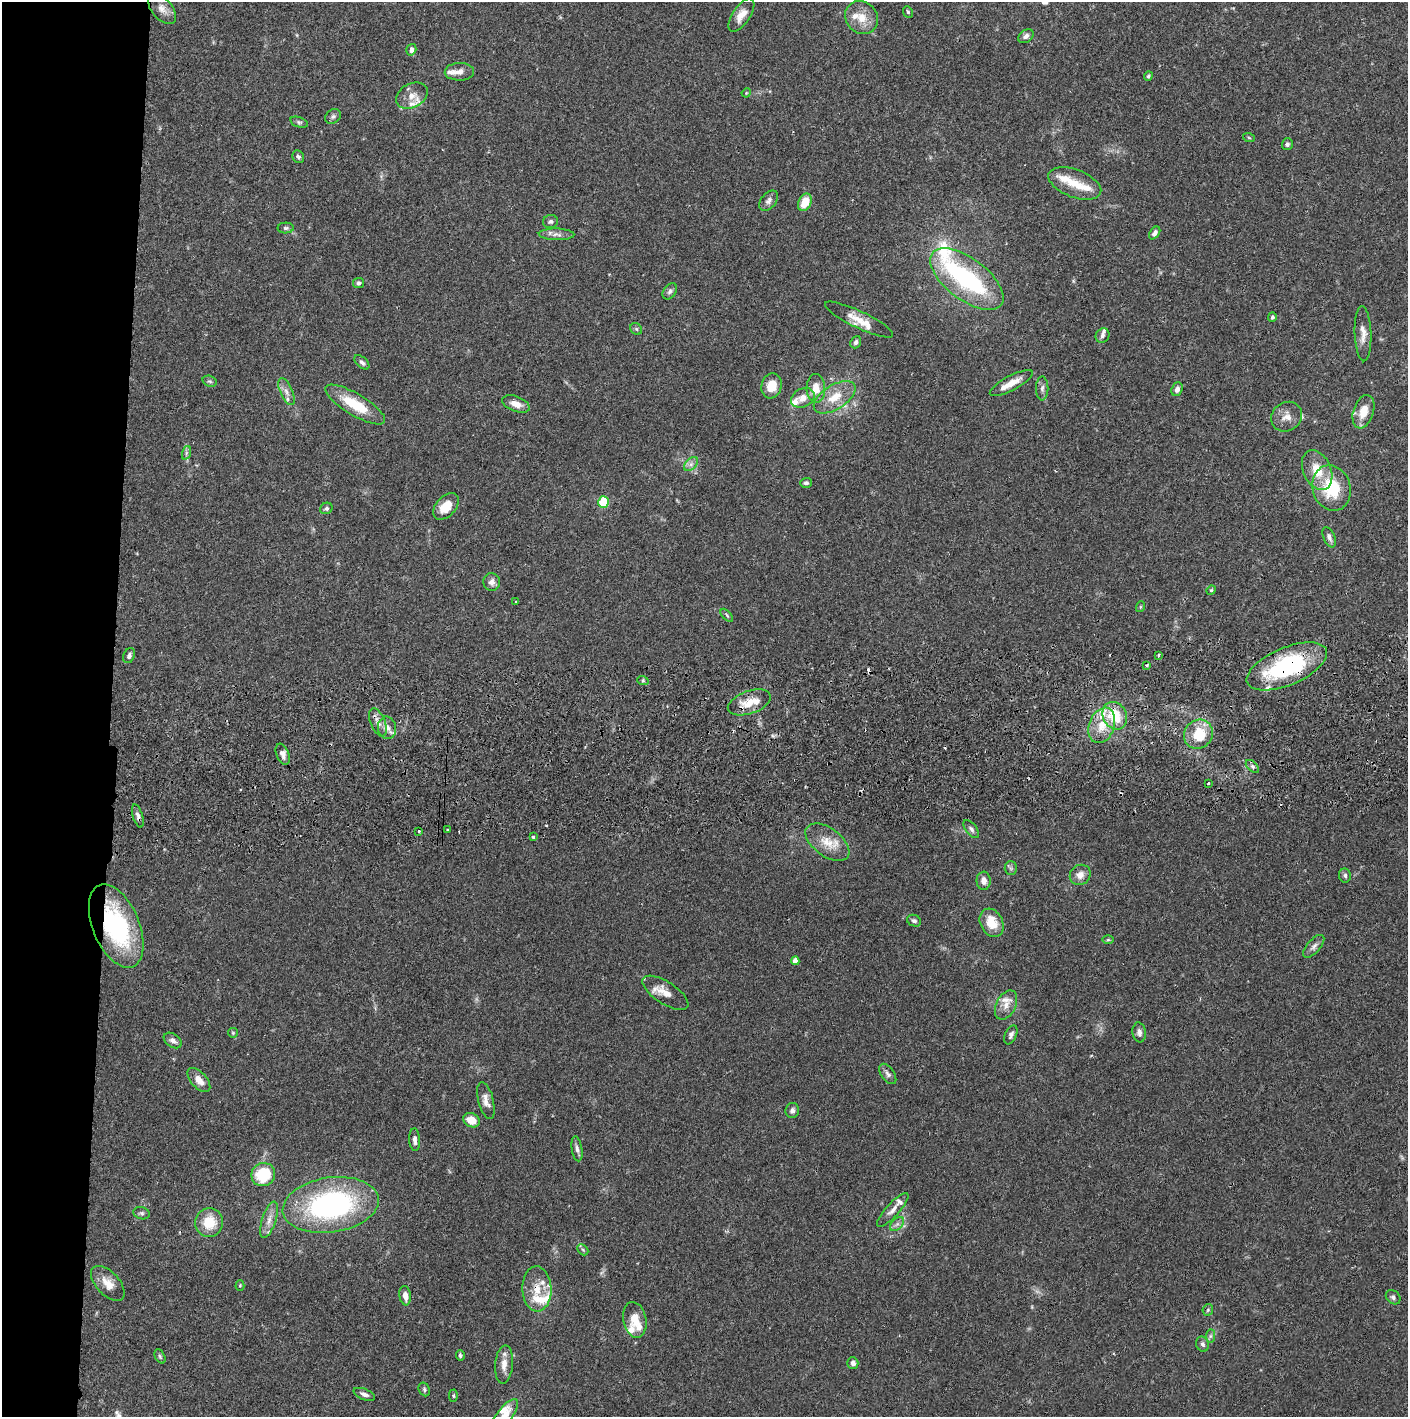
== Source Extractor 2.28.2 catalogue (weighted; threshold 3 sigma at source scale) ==
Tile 4 of 3 x 3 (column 1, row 2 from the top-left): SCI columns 4-1409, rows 1472-2886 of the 4228 x 4359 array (HDU 1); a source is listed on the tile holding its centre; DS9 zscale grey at full resolution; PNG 1410 x 1419 px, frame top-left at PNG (2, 2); each listed source drawn as its Kron ellipse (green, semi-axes under 4 px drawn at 4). Shown black and unused: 8% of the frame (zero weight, under 2 of 3 exposures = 3% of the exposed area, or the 3 px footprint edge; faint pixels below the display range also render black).
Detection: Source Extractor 2.28.2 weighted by HDU 2 'WHT'; one run over the whole footprint, this tile lists its part. Background 0.0678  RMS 0.0048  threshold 0.0218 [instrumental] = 3 sigma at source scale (4.5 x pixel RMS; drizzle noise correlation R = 1.50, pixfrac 1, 0.05/0.05 arcsec/px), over >= 5 px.
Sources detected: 157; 1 inside a brighter object's white glare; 6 cosmic-ray / hot-pixel residue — neither listed nor drawn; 23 inside a brighter listed object's ellipse — not listed separately; the other 127 listed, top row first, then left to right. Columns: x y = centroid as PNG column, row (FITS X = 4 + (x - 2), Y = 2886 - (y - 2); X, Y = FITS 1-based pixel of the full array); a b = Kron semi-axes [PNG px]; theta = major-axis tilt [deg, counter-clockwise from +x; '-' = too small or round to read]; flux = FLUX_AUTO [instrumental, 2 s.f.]
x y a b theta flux
162 9 18 10 -51 4
908 12 6 5 - 0.74
741 15 19 8 56 4.9
862 18 17 15 -45 7.6
1026 36 8 6 35 1.6
411 50 6 5 - 2
459 72 15 9 2 3.2
1148 76 5 4 - 0.82
746 93 5 3 - 0.41
412 96 17 12 29 5.2
333 116 8 6 38 1.4
299 122 9 5 -18 1
1249 138 6 3 -20 0.55
1287 144 6 5 - 1.2
298 157 7 5 -57 1.1
1075 183 28 14 -21 9.5
769 201 12 7 50 2
805 202 9 6 64 8.5
550 221 7 6 - 1.2
286 228 8 5 0 1.1
1155 233 7 4 52 1.6
557 234 18 6 -1 2.5
967 279 43 20 -37 61
359 283 5 5 - 1.1
670 291 9 6 52 1.4
1272 317 5 4 - 0.87
859 320 37 8 -26 7.3
636 329 6 5 - 0.86
1363 334 27 8 -88 4.6
1102 336 7 6 - 1.5
856 342 6 5 - 1.3
362 362 9 5 -43 1.3
210 381 7 5 -20 0.96
1011 383 24 7 28 5.6
771 386 13 10 74 7.9
816 388 14 9 -89 6.5
1042 388 12 6 89 1.8
1177 389 7 5 70 2
286 392 14 6 -66 2.8
835 397 23 12 33 9.9
803 398 12 9 26 4.9
516 404 14 7 -21 4.2
355 405 34 11 -31 17
1363 412 17 10 72 7.8
1287 417 16 14 36 4.9
186 453 7 4 72 0.94
691 464 8 5 45 1.6
1317 470 21 13 -66 11
806 483 6 5 - 1.1
1332 488 23 19 -72 23
603 502 5 5 - 28
446 506 16 10 46 8.3
326 508 6 5 - 1.1
1329 537 11 5 -67 2
492 582 9 8 - 2.5
1211 590 5 4 - 0.6
515 601 3 2 - 0.47
1140 607 5 3 - 0.48
727 615 8 3 -46 0.67
1158 655 3 3 - 0.89
129 656 8 5 65 1.6
1147 665 3 3 - 1
1287 666 43 19 23 55
643 681 6 3 -19 0.64
749 702 22 11 19 8.1
1115 716 14 11 -60 16
378 722 15 7 -68 3.3
1102 725 18 12 69 9
387 728 11 9 -78 3.1
1198 734 15 14 - 16
283 754 11 6 -69 2.3
1252 766 8 5 -45 1.3
1208 784 3 3 - 1.2
138 816 12 5 -73 1.7
971 829 10 5 -52 1.4
448 830 3 3 - 0.81
419 831 3 3 - 0.94
533 837 3 3 - 0.73
827 842 25 14 -37 9
1011 868 6 6 - 1.2
1080 875 11 9 40 3.7
1345 875 7 6 - 1.2
984 881 9 7 -87 2.9
914 921 7 5 -23 1.3
992 923 15 11 -62 10
116 926 44 23 -67 61
1108 940 6 4 1 0.62
1314 946 14 6 49 2.1
795 961 4 4 - 3.4
665 993 26 11 -33 6.6
1006 1005 16 9 63 4.4
1139 1032 10 6 -82 1.8
233 1033 5 5 - 0.52
1011 1035 10 5 66 1.6
173 1040 10 6 -34 2.3
888 1074 11 6 -55 1.8
199 1080 14 7 -47 5
486 1100 19 7 -76 3.4
792 1111 7 7 - 1.6
472 1120 9 6 -26 6.1
415 1140 11 5 -87 2
577 1149 13 5 -81 1.8
263 1175 12 11 - 19
331 1205 48 27 8 98
893 1210 22 6 47 3.3
142 1213 8 6 -18 1.2
269 1220 19 7 72 4.1
209 1222 14 14 - 12
897 1224 8 5 44 1.5
583 1250 6 4 -45 0.77
108 1283 21 11 -47 6.3
240 1285 5 4 - 0.54
537 1289 22 14 -88 9.8
405 1296 10 5 -82 3.3
1393 1297 8 6 -42 1.2
1208 1310 6 5 - 0.68
635 1320 18 11 -79 7.7
1210 1336 7 4 89 1
1203 1344 8 6 -71 1.4
460 1355 5 4 - 0.91
160 1356 7 4 -63 0.9
853 1363 6 5 - 1.9
504 1364 19 9 85 4.6
424 1389 7 5 -64 0.9
364 1394 11 5 -21 1.9
453 1396 6 4 -90 0.71
504 1416 20 7 54 5.8
Overlapping masked pixels (flux is a lower limit): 4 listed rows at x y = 1287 666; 138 816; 116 926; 537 1289
Isophote crosses this tile's border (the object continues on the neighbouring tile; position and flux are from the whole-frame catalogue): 1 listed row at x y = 504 1416